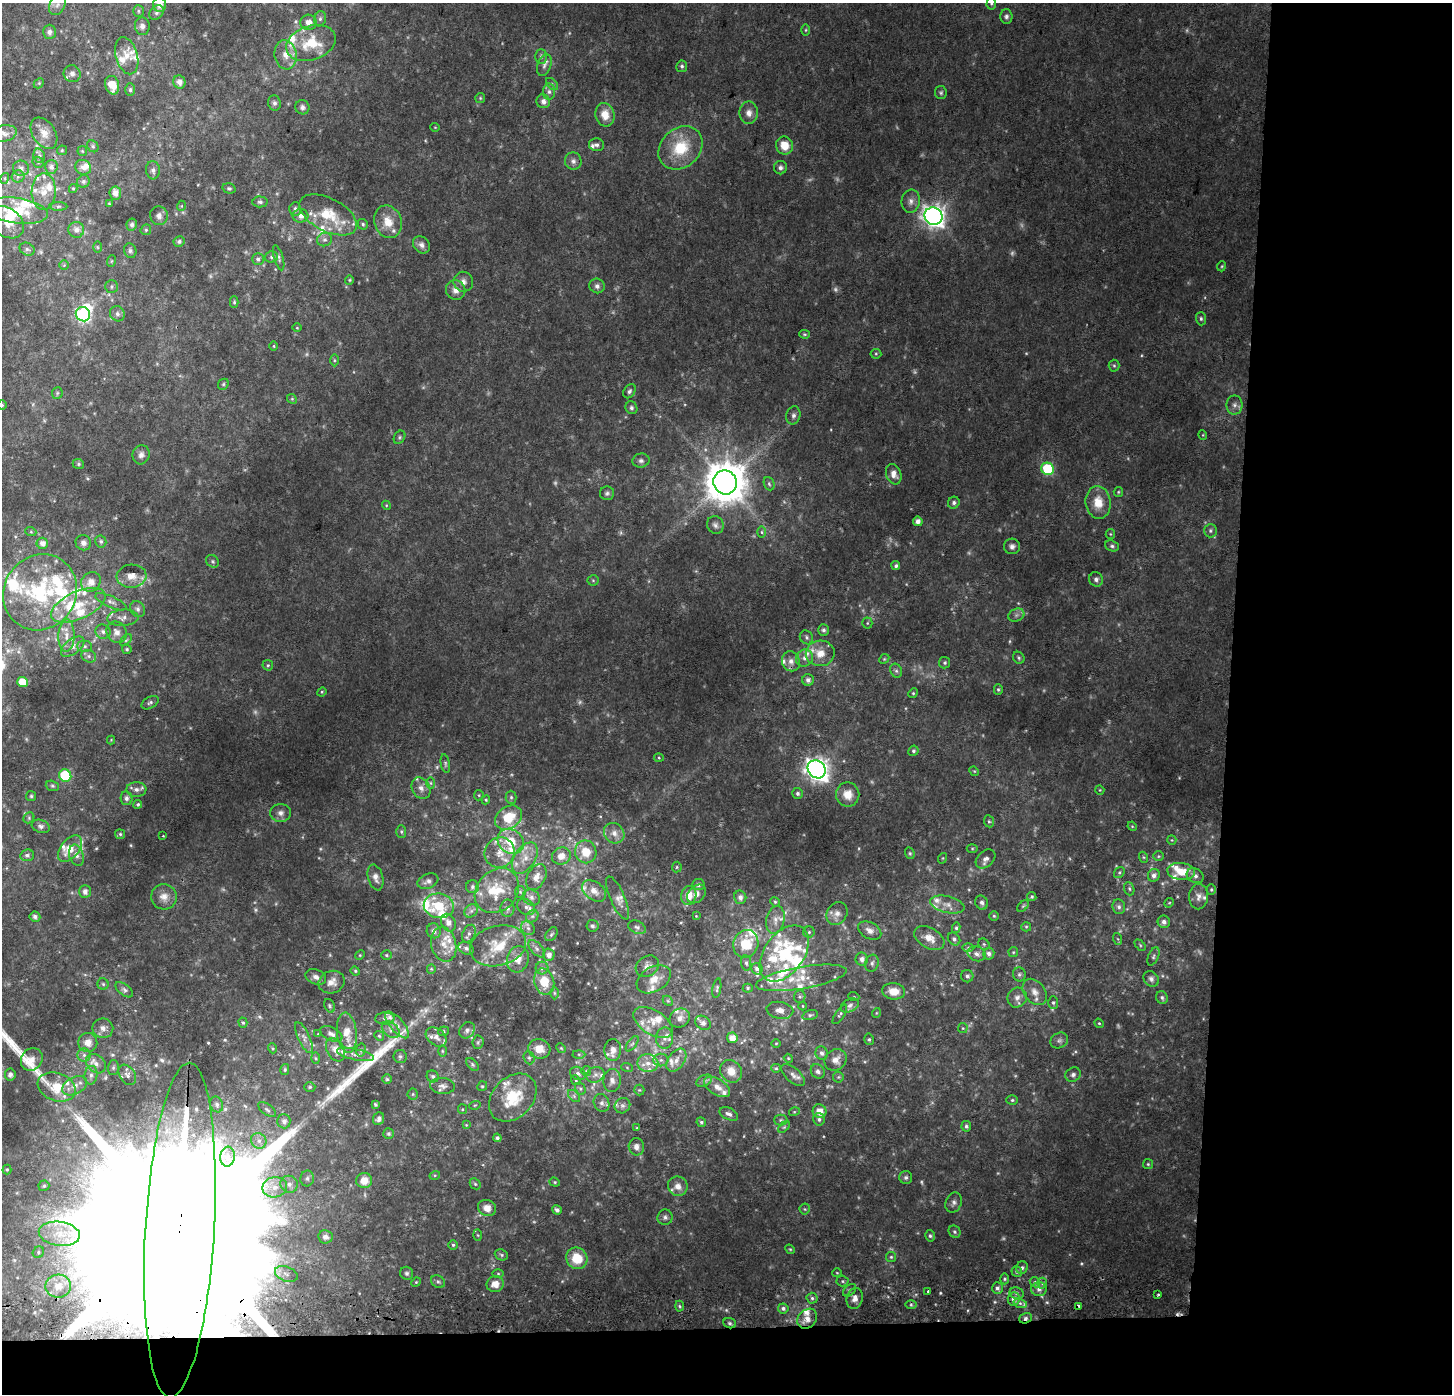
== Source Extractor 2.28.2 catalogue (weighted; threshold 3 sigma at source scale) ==
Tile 9 of 3 x 3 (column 3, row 3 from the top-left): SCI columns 2911-4360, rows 256-1647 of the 4360 x 4689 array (HDU 1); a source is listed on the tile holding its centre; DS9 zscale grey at full resolution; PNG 1454 x 1396 px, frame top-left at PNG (2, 3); each listed source drawn as its Kron ellipse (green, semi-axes under 4 px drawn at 4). Shown black and unused: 19% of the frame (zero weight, under 2 of 3 exposures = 2% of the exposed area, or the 3 px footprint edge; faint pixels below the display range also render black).
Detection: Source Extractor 2.28.2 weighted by HDU 2 'WHT'; one run over the whole footprint, this tile lists its part. Background 0.0752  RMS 0.013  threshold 0.059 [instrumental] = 3 sigma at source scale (4.5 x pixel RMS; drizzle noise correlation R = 1.50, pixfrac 1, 0.0396/0.0396 arcsec/px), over >= 5 px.
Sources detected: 621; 29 too faint to see at this stretch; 5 inside a brighter object's white glare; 1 cosmic-ray / hot-pixel residue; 2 long thin detections or spike segments (spike, bleed or trail) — neither listed nor drawn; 98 inside a brighter listed object's ellipse — not listed separately; the other 486 listed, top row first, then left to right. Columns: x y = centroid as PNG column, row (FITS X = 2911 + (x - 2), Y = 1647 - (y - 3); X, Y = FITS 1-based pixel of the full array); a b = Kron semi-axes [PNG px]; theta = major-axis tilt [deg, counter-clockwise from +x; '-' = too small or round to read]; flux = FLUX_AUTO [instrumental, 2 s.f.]
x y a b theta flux
991 3 6 4 88 2.1
57 5 11 7 61 6.3
159 5 7 6 - 11
138 11 6 5 - 2.5
156 13 8 6 46 3.8
1006 16 7 6 - 3.9
320 19 8 6 74 3.6
308 22 8 7 - 10
142 26 9 7 -84 5.8
806 30 6 4 89 1.7
49 32 7 6 - 6.6
311 43 25 17 19 49
286 55 14 11 -81 16
127 56 19 11 -74 15
541 57 7 5 -90 3.2
544 65 11 6 72 5.2
682 66 6 5 - 2.8
72 74 9 8 - 6.4
179 82 6 6 - 8
39 83 6 4 45 1.8
552 84 7 4 -45 2.4
112 85 9 7 -76 21
130 90 6 5 - 2.8
549 92 8 6 -88 4.5
941 93 6 6 - 2.5
480 98 5 5 - 1.7
543 101 7 7 - 5.8
274 103 7 6 - 3.9
302 107 7 7 - 4.4
749 113 11 9 90 9.1
605 115 12 9 -77 18
435 127 5 3 - 0.97
44 133 17 11 -56 14
3 134 14 8 11 7.6
597 145 7 6 - 3.9
784 145 9 8 - 21
93 146 6 5 - 2.7
680 148 24 19 42 52
62 150 5 4 - 1.6
82 151 5 5 - 1.6
39 156 7 5 -72 3.6
573 161 9 8 - 5.5
38 162 6 5 - 2
51 167 7 6 - 5.4
83 167 8 7 - 8.9
21 168 8 7 - 5.8
780 168 6 6 - 4
153 170 9 7 -84 5.4
18 176 6 6 - 3.4
5 178 5 3 - 1.5
83 181 6 6 - 3.4
73 188 4 4 - 1.6
229 188 7 5 -15 2.4
44 192 18 12 89 17
115 193 6 6 - 9.3
911 201 11 9 82 8
260 202 7 5 -2 3.2
109 203 4 3 - 1.2
58 206 9 4 1 2.6
181 206 5 3 - 1.2
295 209 7 6 - 4
16 211 31 12 -8 35
328 215 31 16 -27 46
159 216 9 8 - 6.6
301 216 8 6 -2 7.6
933 216 9 8 - 800
6 222 19 14 -36 22
388 222 16 13 -71 22
363 224 5 5 - 2.3
132 225 6 5 - 3.3
76 230 8 8 - 7.2
146 230 6 5 - 2
325 240 7 6 - 4.3
179 241 5 5 - 3.7
421 245 9 7 -47 6.4
97 247 6 4 -88 1.5
27 249 8 6 -27 3.3
130 251 7 6 - 3.6
271 257 7 5 15 3
279 258 13 4 -74 3.3
258 259 6 6 - 3.8
111 261 6 3 71 1.6
64 265 5 5 - 1.7
1222 266 5 3 - 1.3
349 280 5 4 - 1.4
463 282 10 9 - 7.4
597 286 7 7 - 4.9
111 287 6 6 - 2.9
456 290 10 9 - 10
234 302 6 4 89 1.9
83 314 7 6 - 240
117 314 8 7 - 4.9
1201 319 6 5 - 2.7
297 328 5 3 - 1.1
805 334 5 4 - 1.8
274 346 4 3 - 1.1
876 354 5 5 - 1.7
334 360 6 4 -89 2
1114 366 6 5 - 2.4
223 384 6 5 - 1.9
629 391 8 5 57 3.2
57 393 6 5 - 2.2
292 399 5 4 - 1.6
2 405 5 4 - 1.3
1234 405 9 8 - 6.1
631 408 6 5 - 3
793 415 9 7 76 4.7
1203 435 5 3 - 1.1
399 437 7 5 58 2.4
141 455 9 8 - 7
641 461 8 7 - 4.4
78 464 6 5 - 2.1
1048 469 6 6 - 79
894 474 10 7 -70 10
725 482 12 11 - 4200
769 484 7 5 -68 2.5
1118 492 5 4 - 1.6
607 493 7 7 - 3.4
1098 502 16 12 -83 23
954 503 6 5 - 3.6
386 505 4 3 - 1.2
918 521 5 5 - 6.7
715 525 9 8 - 5.2
1210 531 7 6 - 3.4
31 532 5 3 - 1.6
762 532 6 4 -89 2.1
1110 534 5 4 - 1.5
101 541 6 5 - 2.9
42 543 6 5 - 7.4
83 543 8 7 - 5.3
1012 546 8 7 - 5.7
1112 546 7 5 -18 3.1
213 561 7 5 -47 2.7
896 566 4 4 - 2.8
131 576 15 11 4 14
1096 579 7 6 - 5
593 580 5 5 - 1.6
91 582 10 9 - 13
40 592 39 36 54 110
111 602 17 5 -23 6.6
78 605 29 13 24 44
138 609 8 7 - 4.6
1016 615 8 6 21 4.4
123 618 15 8 4 8.3
867 623 5 5 - 1.9
824 630 6 5 - 3.2
103 632 7 7 - 4.7
117 632 11 10 - 10
66 636 16 8 89 14
806 637 7 6 - 3.4
126 640 7 4 45 2.2
85 646 7 5 -1 3.5
73 647 13 7 37 9
127 649 5 4 - 2
820 653 14 13 - 18
89 656 7 6 - 3.7
804 658 9 8 - 6.4
1019 658 6 5 - 2.4
884 659 5 4 - 1.7
791 661 10 8 -69 8.5
945 663 5 5 - 2.5
268 665 5 5 - 2.1
896 671 7 5 -67 3.4
808 680 6 6 - 5.5
22 682 5 5 - 19
998 689 5 4 - 2
322 692 5 4 - 1.5
913 693 5 4 - 1.7
150 703 9 5 29 3.3
111 740 4 4 - 1.2
913 751 5 5 - 2.4
659 758 5 4 - 1.6
445 764 9 4 -80 2.6
817 769 10 8 -44 940
974 771 5 4 - 1.5
65 775 6 6 - 78
431 783 6 4 -88 1.7
52 786 7 5 -20 2.5
421 788 11 9 -61 7.5
136 789 10 7 -2 6.3
1100 790 5 4 - 1.4
797 793 5 5 - 3.2
479 795 5 5 - 1.5
848 795 12 11 - 18
31 796 5 5 - 2
511 797 6 5 - 2.6
126 798 7 6 - 4.3
486 800 4 4 - 1.5
138 804 4 4 - 2.1
280 813 10 9 - 6.9
29 818 6 5 - 2
508 818 14 11 35 37
989 821 6 5 - 2
41 826 9 6 -18 4.9
1132 826 5 4 - 1.3
401 832 6 5 - 2.3
614 833 11 9 -47 9.4
120 834 5 5 - 1.8
163 836 3 2 - 1.3
1172 840 5 4 - 1.4
511 841 14 11 -37 33
972 848 5 3 - 1.3
70 849 15 9 52 20
500 852 15 14 - 20
586 852 11 10 - 21
910 853 6 4 -69 1.9
27 855 7 6 - 4.2
76 855 11 7 -73 6
561 856 9 8 - 11
1158 856 5 5 - 1.8
1143 857 5 3 - 1.4
525 858 17 10 57 16
943 858 5 3 - 1.2
985 859 11 8 42 6.7
677 867 5 5 - 2
1181 871 14 8 -6 21
1119 872 6 4 53 2
1154 875 6 6 - 5.1
1195 876 9 7 -28 4.2
376 877 13 7 -75 7.5
536 877 14 9 62 11
428 881 11 7 22 5.9
698 885 6 5 - 3.4
472 887 6 6 - 3.8
1129 889 7 5 -70 2.3
1211 890 5 4 - 1.7
497 891 24 20 47 41
594 891 13 9 -37 11
85 892 6 5 - 6.4
520 892 6 5 - 2.1
696 894 11 8 44 6.3
689 895 9 7 78 16
164 897 13 12 - 12
740 897 7 6 - 5.1
1032 897 5 4 - 2.3
1199 897 12 9 90 7.8
531 898 9 7 -31 5.9
618 898 23 7 -66 8.2
775 902 5 4 - 1.6
982 903 7 6 - 4.3
1169 903 5 4 - 1.5
947 904 17 8 -13 10
439 906 15 12 -10 41
1023 906 7 4 45 1.9
526 907 9 7 -35 5.6
1119 907 7 6 - 3.9
507 908 8 7 - 4.2
471 911 7 6 - 4.2
837 914 12 10 58 8.5
532 916 7 5 44 3.1
696 916 3 3 - 0.81
994 916 5 5 - 1.8
35 917 5 5 - 4.4
775 920 14 9 77 8.8
1164 922 6 6 - 5.3
448 923 9 7 -64 7
592 926 6 6 - 3
637 927 9 6 -26 3.7
1026 927 5 4 - 1.7
528 928 7 6 - 4.3
956 928 5 4 - 2.3
870 930 12 8 -28 7.8
434 931 7 7 - 5.6
809 932 5 5 - 2
469 934 9 6 64 4.3
551 934 8 5 52 2.4
929 938 16 10 -31 15
954 939 7 5 -47 3.5
1118 939 6 4 -70 1.6
444 944 17 12 -76 19
746 944 14 12 67 36
984 944 6 5 - 2
1140 945 6 4 -46 1.9
498 946 28 20 15 42
466 948 8 6 -27 3.6
968 948 6 4 1 2.1
536 949 10 5 -49 4.3
1013 952 5 5 - 1.6
784 953 32 19 54 76
977 954 9 7 -22 6.8
989 954 6 5 - 4.7
360 955 5 4 - 1.5
386 955 5 4 - 1.7
549 955 6 6 - 7.2
1153 956 9 5 67 3.1
518 959 13 11 73 14
862 959 6 6 - 5.9
746 963 8 5 -81 3.1
872 963 8 6 73 4.1
647 966 12 10 35 8.5
542 968 6 6 - 3.5
431 969 5 4 - 1.6
757 969 6 5 - 5.6
355 971 5 4 - 1.6
1019 974 7 6 - 3
967 976 6 6 - 3.6
316 977 11 7 -21 6.8
801 978 46 11 10 32
654 979 18 12 30 18
1151 979 8 7 - 4.5
332 982 13 11 21 12
544 982 13 10 -75 28
103 984 5 5 - 2.3
717 988 10 4 81 2.4
748 988 5 4 - 2.1
124 990 10 5 -38 4.3
893 991 11 8 -7 17
1035 992 14 10 -52 11
554 993 6 4 -89 1.9
800 997 6 5 - 2.4
854 997 5 3 - 1.2
1017 998 10 9 - 7.8
1162 998 7 5 -65 3.1
668 1001 6 4 -43 2.2
1053 1003 6 5 - 2.4
850 1005 9 6 26 4.1
330 1006 7 5 -63 2.2
803 1006 4 3 - 1.1
780 1010 13 8 -10 9.1
876 1013 5 3 - 1.1
840 1014 11 4 57 2.7
810 1015 8 5 15 2.8
385 1018 9 6 3 4.2
680 1018 10 9 - 7.7
243 1023 5 4 - 2.1
653 1023 22 12 -32 20
703 1023 8 6 -36 5.7
1099 1023 5 4 - 1.6
397 1025 17 6 -50 9.7
103 1028 10 9 - 8.5
963 1028 5 5 - 1.7
391 1030 10 7 -40 6.1
467 1030 9 7 55 4.6
443 1031 5 4 - 2
347 1033 20 10 -83 19
318 1034 4 4 - 1.1
331 1034 12 6 -26 6
379 1036 5 4 - 2.1
436 1037 12 8 -38 7.9
304 1038 17 6 -65 6.8
664 1038 10 8 87 7.4
732 1038 5 5 - 11
869 1039 6 4 -75 2.1
1059 1040 9 7 27 4.6
88 1042 10 9 - 12
478 1042 7 5 86 2.3
776 1043 5 3 - 1.2
632 1044 9 4 54 3.2
272 1048 5 3 - 1.3
561 1048 5 4 - 1.5
539 1049 11 9 -17 16
336 1050 12 8 -60 12
361 1050 6 5 - 2.6
613 1050 11 8 88 9.2
442 1051 6 4 -89 1.7
822 1053 7 6 - 4.5
355 1054 19 5 -12 7.8
579 1054 6 4 -1 2
84 1055 6 6 - 4.3
400 1056 7 6 - 3.1
315 1058 6 4 -88 1.7
529 1058 7 5 -68 2.8
788 1058 4 3 - 1.3
32 1059 12 10 55 12
661 1060 8 6 0 4.3
676 1060 13 8 55 9.7
836 1060 12 10 41 10
648 1063 10 9 - 12
96 1064 11 8 -42 9.4
472 1064 7 4 -46 2.5
627 1067 6 4 -20 1.6
113 1068 7 5 88 2.5
776 1068 5 4 - 1.7
285 1069 5 4 - 2.2
586 1071 5 4 - 1.7
731 1071 12 10 -48 13
818 1071 7 6 - 4.5
578 1073 8 6 -31 4.7
10 1075 6 5 - 5
91 1075 9 6 81 5.9
127 1075 11 7 -57 6.1
595 1075 9 7 26 5.4
793 1075 14 7 -42 6.4
1073 1075 8 6 34 4.1
433 1076 6 5 - 2.8
838 1077 5 5 - 2.1
387 1079 5 5 - 1.9
576 1080 5 4 - 1.8
612 1081 11 9 87 7.8
704 1081 8 5 29 3.2
75 1086 13 8 27 10
442 1086 12 8 -5 6.4
482 1086 5 4 - 1.8
57 1087 19 14 -20 34
310 1087 5 4 - 1.9
717 1087 14 7 -31 12
580 1089 6 5 - 2.4
639 1090 5 5 - 1.6
413 1094 5 5 - 1.8
574 1096 7 4 -46 2.6
513 1098 27 20 46 49
1012 1100 6 5 - 2.1
602 1103 9 7 -63 5.6
217 1104 8 6 -71 4.1
375 1104 4 3 - 1.6
475 1105 6 3 17 1.5
622 1106 8 7 - 4.7
462 1109 5 4 - 1.5
267 1110 10 5 -37 3.2
819 1111 7 7 - 14
794 1112 5 3 - 1.4
729 1114 10 6 -27 4.6
379 1119 6 5 - 4.2
819 1119 6 5 - 2.8
781 1120 6 5 - 2.3
284 1121 7 6 - 6.2
701 1122 5 4 - 2.5
466 1125 4 4 - 1.1
966 1126 5 5 - 3.3
784 1127 7 4 44 1.8
637 1128 4 3 - 1.2
388 1134 5 5 - 2.3
497 1138 4 4 - 3.3
259 1141 8 7 - 6.6
636 1147 8 7 - 6.6
228 1157 10 7 84 8.9
1148 1164 5 5 - 1.8
7 1169 5 4 - 1.7
435 1175 5 3 - 1.5
906 1177 6 6 - 3.4
307 1178 8 7 - 4
364 1180 8 7 - 12
555 1182 5 4 - 1.7
289 1184 9 8 - 7.7
475 1184 6 5 - 1.9
44 1186 5 5 - 2.2
678 1186 10 9 - 11
275 1187 12 10 12 14
954 1203 10 8 68 5.2
487 1208 9 8 - 12
805 1209 5 5 - 1.8
557 1210 5 4 - 5.3
665 1217 8 7 - 4.1
180 1230 167 34 87 370000
955 1232 6 5 - 2.7
59 1234 21 12 -7 26
478 1235 6 4 -87 1.4
930 1236 6 4 -75 2.4
325 1237 7 6 - 5.5
453 1245 5 5 - 2.1
790 1249 5 4 - 1.5
38 1252 6 5 - 2.4
501 1255 7 5 -23 2.4
891 1257 5 5 - 1.9
577 1258 11 10 - 31
1022 1268 6 6 - 3.2
1017 1271 5 5 - 3.1
407 1273 7 6 - 3.3
837 1273 5 3 - 1.2
286 1274 12 7 -20 7.6
498 1274 6 4 0 1.6
1005 1279 5 3 - 1.9
843 1281 6 5 - 2.1
416 1282 5 4 - 1.5
438 1282 7 6 - 3
1035 1282 5 4 - 2.4
1042 1283 5 5 - 2.7
495 1284 8 8 - 13
58 1286 13 11 3 16
997 1288 6 5 - 4.1
1039 1289 8 7 - 5.7
849 1290 7 5 41 3.4
928 1291 3 3 - 4.8
1017 1293 7 5 -22 3.7
1158 1295 3 2 - 1.9
812 1298 5 5 - 2.8
855 1298 10 8 76 8.7
1014 1299 7 6 - 5.7
1020 1303 7 4 -18 3.3
911 1305 6 4 0 1.9
679 1306 5 3 - 1.8
1079 1306 4 3 - 12
783 1308 5 5 - 3.5
1026 1318 7 5 18 3.7
807 1319 11 8 49 11
730 1323 6 5 - 2.7
Overlapping masked pixels (flux is a lower limit): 3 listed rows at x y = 180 1230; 1079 1306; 1026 1318
Isophote crosses this tile's border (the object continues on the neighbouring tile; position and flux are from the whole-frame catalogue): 5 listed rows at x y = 991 3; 159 5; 3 134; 2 405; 180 1230